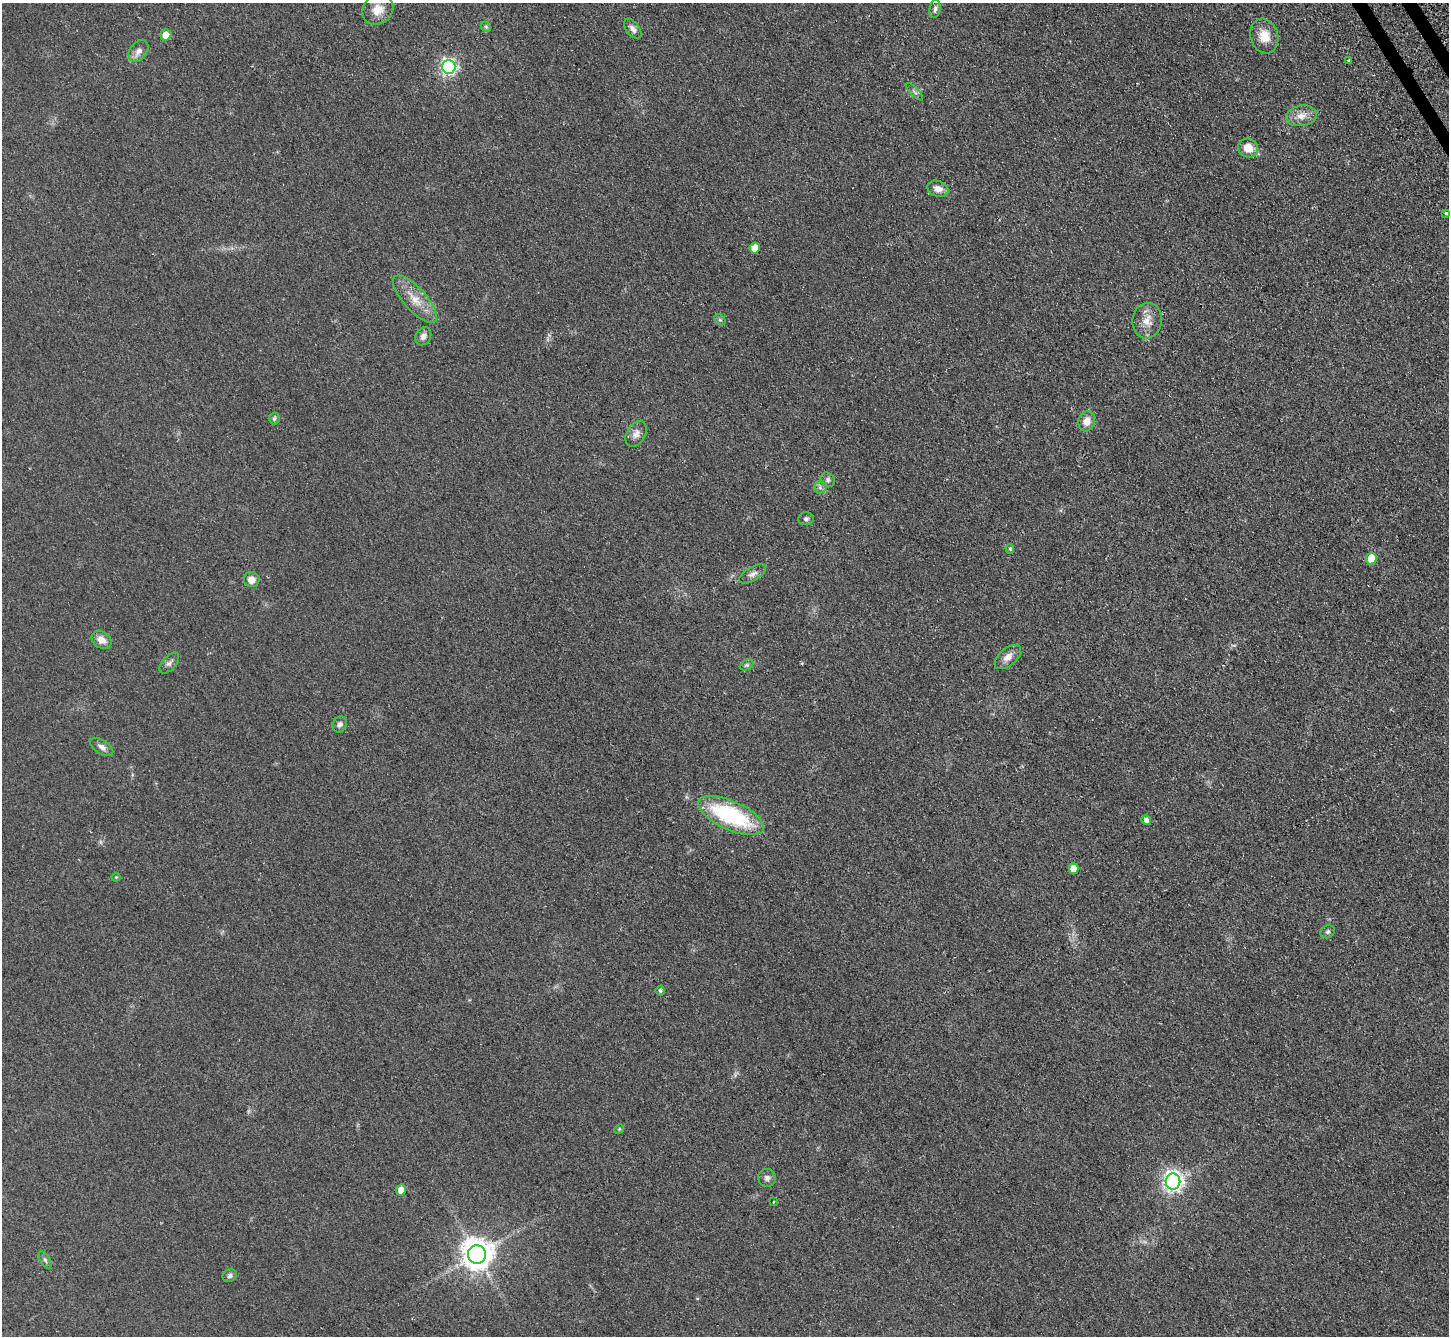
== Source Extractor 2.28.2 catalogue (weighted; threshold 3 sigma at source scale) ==
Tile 10 of 4 x 4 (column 2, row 3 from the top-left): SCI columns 1481-2927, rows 1643-2976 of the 5856 x 5815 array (HDU 1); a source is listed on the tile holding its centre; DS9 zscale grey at full resolution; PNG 1451 x 1338 px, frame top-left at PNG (2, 3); each listed source drawn as its Kron ellipse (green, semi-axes under 4 px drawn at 4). Shown black and unused: <1% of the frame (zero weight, under 2 of 3 exposures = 2% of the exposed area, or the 3 px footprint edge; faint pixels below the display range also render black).
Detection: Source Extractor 2.28.2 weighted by HDU 2 'WHT'; one run over the whole footprint, this tile lists its part. Background 0.0531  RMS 0.0082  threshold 0.0368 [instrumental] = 3 sigma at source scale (4.5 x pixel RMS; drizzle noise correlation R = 1.50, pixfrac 1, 0.05/0.05 arcsec/px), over >= 5 px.
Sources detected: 49; all 49 listed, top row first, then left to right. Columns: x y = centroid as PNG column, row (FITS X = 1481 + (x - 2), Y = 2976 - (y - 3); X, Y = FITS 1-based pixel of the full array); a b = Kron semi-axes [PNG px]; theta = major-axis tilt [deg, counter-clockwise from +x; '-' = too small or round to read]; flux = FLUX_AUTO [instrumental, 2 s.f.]
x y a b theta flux
378 9 17 14 47 11
935 9 9 5 80 2.4
486 27 6 4 -45 1.1
633 29 11 6 -53 3.3
166 35 5 5 - 9.4
1264 36 17 13 -73 12
138 51 12 8 53 5.1
1348 61 3 3 - 2.2
449 67 7 6 - 230
914 92 11 3 -45 1.6
1301 116 15 10 8 8
1248 148 10 9 - 11
938 189 11 7 -20 5.4
1446 213 3 3 - 1.4
755 248 5 5 - 11
415 299 30 11 -48 14
720 320 6 5 - 1.3
1147 321 18 15 83 9.8
423 336 9 7 59 4
274 419 6 5 - 1.7
1087 421 10 8 72 7.1
636 434 14 9 60 5
828 480 7 6 - 1.9
820 487 6 6 - 2
806 519 7 6 - 1.8
1010 549 5 4 - 0.97
1371 558 6 5 - 17
753 574 15 7 30 3.6
252 580 8 7 - 6.9
101 640 11 8 -34 6.9
1008 657 16 8 41 5.9
169 663 13 6 47 3.2
746 665 7 5 26 1.5
340 724 8 6 57 3.1
101 747 13 7 -33 3.8
731 816 35 14 -24 78
1146 820 5 4 - 3.2
1073 868 5 5 - 9.2
116 877 4 4 - 0.76
1327 932 7 6 - 1.8
660 991 5 4 - 1.4
619 1129 5 4 - 0.85
767 1178 9 9 - 3.2
1173 1181 8 7 - 400
401 1190 5 5 - 7.1
773 1202 2 2 - 1
477 1254 9 9 - 1400
45 1260 9 5 -60 1.9
230 1276 7 6 - 2.1